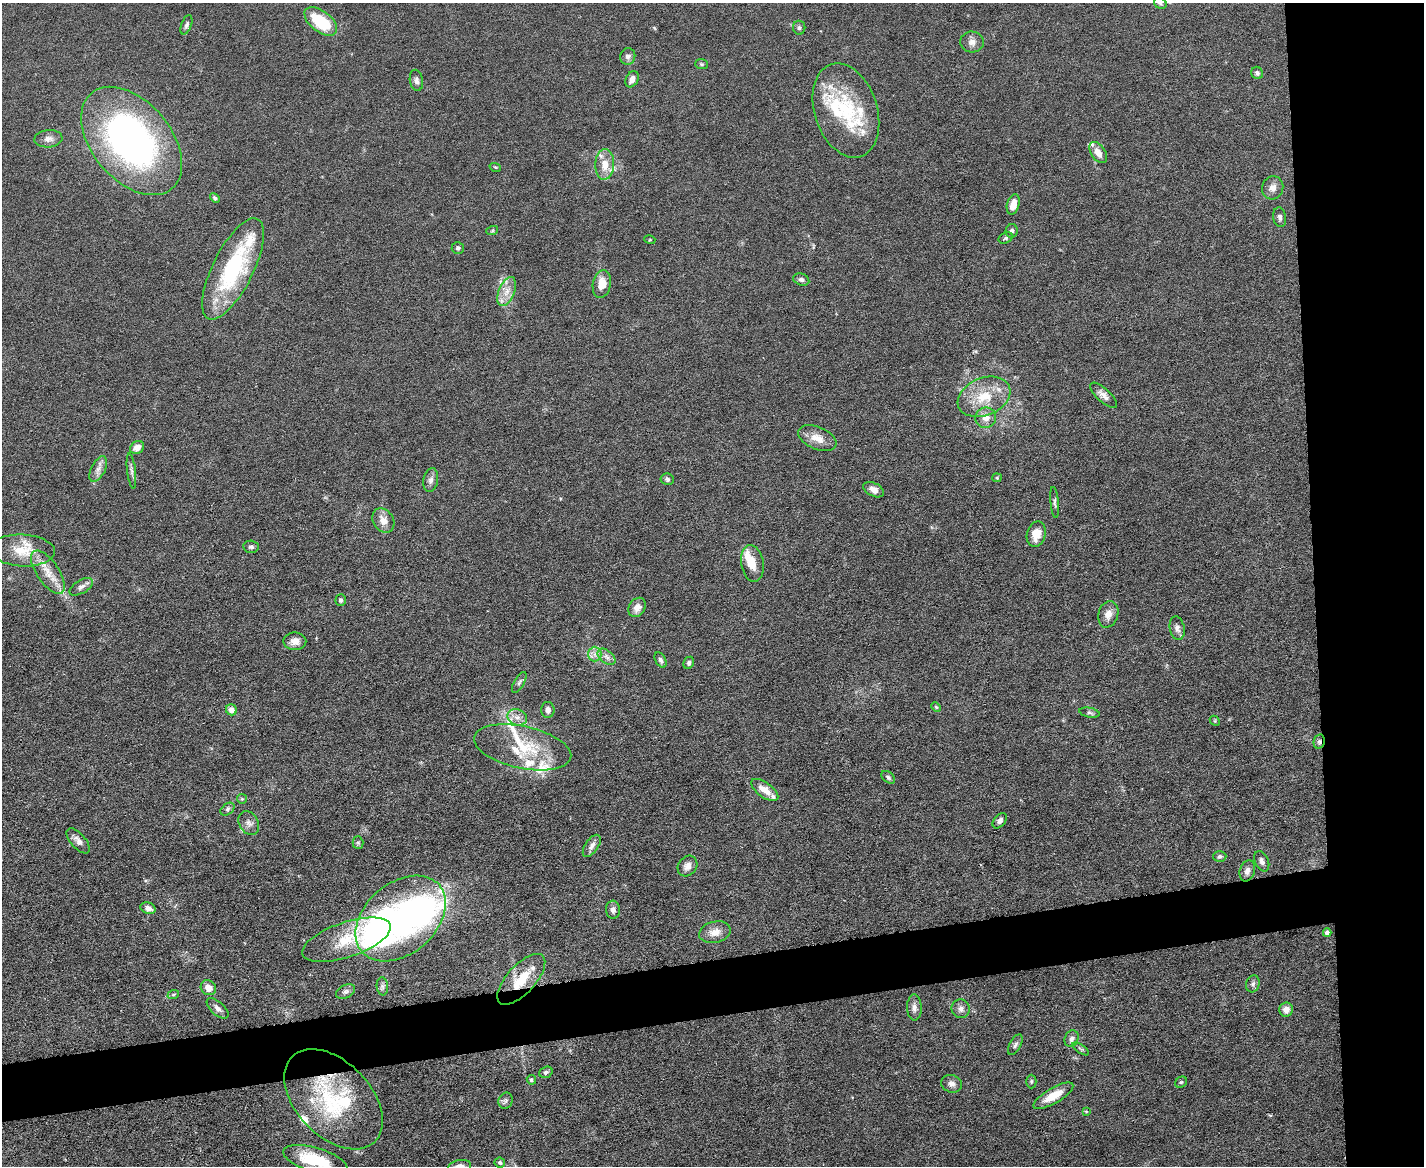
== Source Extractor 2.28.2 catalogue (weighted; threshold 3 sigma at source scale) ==
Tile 6 of 3 x 4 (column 3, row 2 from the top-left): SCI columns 2975-4396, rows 2329-3492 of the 4635 x 4656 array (HDU 1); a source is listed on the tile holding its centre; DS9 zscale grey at full resolution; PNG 1426 x 1168 px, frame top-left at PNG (2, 3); each listed source drawn as its Kron ellipse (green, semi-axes under 4 px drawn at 4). Shown black and unused: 12% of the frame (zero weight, under 5 of 9 exposures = <1% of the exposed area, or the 3 px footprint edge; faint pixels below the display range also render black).
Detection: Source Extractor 2.28.2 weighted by HDU 2 'WHT'; one run over the whole footprint, this tile lists its part. Background 0.0889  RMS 0.0045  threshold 0.0184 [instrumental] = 3 sigma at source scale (4.09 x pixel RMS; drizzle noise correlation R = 1.36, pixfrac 0.8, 0.05/0.05 arcsec/px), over >= 5 px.
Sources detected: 130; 2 inside a brighter object's white glare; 1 cosmic-ray / hot-pixel residue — neither listed nor drawn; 17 inside a brighter listed object's ellipse — not listed separately; the other 110 listed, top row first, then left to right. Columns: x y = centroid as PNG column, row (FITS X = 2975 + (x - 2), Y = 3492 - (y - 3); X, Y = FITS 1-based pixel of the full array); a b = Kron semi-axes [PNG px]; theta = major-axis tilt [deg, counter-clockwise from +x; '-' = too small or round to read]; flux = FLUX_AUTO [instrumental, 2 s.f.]
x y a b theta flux
1160 3 6 5 - 0.71
321 21 19 10 -37 19
186 25 10 5 69 1.1
799 28 7 6 - 0.95
972 42 12 10 -5 2.5
628 56 8 7 - 1.4
702 64 6 5 - 0.59
1257 73 6 5 - 1.2
632 79 8 6 63 2.4
416 80 10 6 -80 1.5
846 110 48 31 -72 31
48 139 14 8 4 2.3
132 141 62 39 -50 150
1098 152 12 7 -56 4
605 164 15 9 87 5.8
495 167 6 3 -18 0.43
1273 188 12 10 67 3
215 198 5 4 - 0.77
1013 204 10 6 74 4.1
1280 217 10 6 -81 1.5
492 231 6 4 19 0.56
1012 231 7 6 - 1.3
1006 238 7 5 26 0.87
650 240 5 3 - 0.4
458 248 6 6 - 0.96
233 269 56 20 64 45
801 279 8 6 -19 1.3
602 284 14 9 80 5.6
507 291 15 8 67 4.1
1104 395 17 6 -42 2.4
984 397 27 18 22 14
986 418 10 10 - 3.8
817 438 20 11 -23 5.3
137 448 7 6 - 2.7
98 469 14 7 63 2.5
131 471 18 4 -83 1.7
997 478 5 4 - 0.49
667 479 6 5 - 0.92
431 480 12 7 79 1.8
874 490 11 6 -27 2.7
1055 502 15 3 -84 1
383 521 13 10 -55 4
1036 534 13 9 74 6.5
251 547 8 6 -5 1.1
22 550 32 16 -3 11
752 563 18 11 -81 6.1
48 572 25 11 -55 7
81 587 13 6 30 1.8
341 600 5 5 - 0.92
637 607 10 8 57 3.2
1108 614 13 9 73 3.3
1177 628 12 7 -79 2
295 641 11 9 1 3.2
595 654 7 6 - 1.9
607 657 10 6 -39 2.1
661 660 8 5 -62 1.4
689 663 6 5 - 1
519 682 11 5 60 1.1
936 707 5 4 - 0.48
231 710 5 5 - 3.1
548 710 8 6 -89 2
1090 713 10 5 -11 0.89
517 717 10 8 -22 2.5
1215 721 6 4 -47 0.55
1319 742 7 5 77 1
523 747 49 21 -12 22
888 777 8 5 -39 0.95
765 790 16 7 -36 4.6
242 799 5 4 - 0.5
227 809 8 5 41 0.98
1000 821 9 5 50 1.6
249 823 12 9 -59 2.2
78 841 15 7 -49 2.4
358 843 6 5 - 0.73
592 846 13 6 55 2.2
1220 856 6 5 - 1.1
1262 861 11 6 -66 1.8
687 866 11 9 53 2.7
1247 871 11 7 72 2
148 908 8 5 -20 2.1
613 910 9 7 -87 1.8
401 918 51 35 41 88
715 932 16 10 13 4.3
1327 933 4 4 - 1.7
347 940 46 17 19 16
521 979 32 14 47 13
1253 984 8 6 73 1.2
382 986 9 5 -84 1.2
208 988 8 7 - 3.6
346 991 10 6 23 1.3
173 995 6 4 20 0.56
218 1008 13 6 -42 1.8
914 1008 13 7 -89 2.1
961 1009 9 9 - 2
1286 1010 7 7 - 2.9
1072 1039 8 6 67 1.7
1015 1045 11 5 61 1.3
1081 1049 9 3 -33 0.76
546 1072 7 5 19 1
531 1080 5 4 - 0.92
1031 1081 7 5 90 0.63
1181 1082 6 5 - 0.65
951 1084 10 8 -20 1.9
1053 1096 22 7 30 6.4
334 1099 59 37 -46 45
506 1101 8 7 - 1.2
1086 1111 4 2 - 0.33
315 1160 33 12 -17 23
500 1162 5 5 - 0.81
460 1166 11 6 11 2.7
Overlapping masked pixels (flux is a lower limit): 3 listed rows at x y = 1319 742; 521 979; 334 1099
Isophote crosses this tile's border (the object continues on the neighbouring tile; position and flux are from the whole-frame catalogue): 3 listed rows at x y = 1160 3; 315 1160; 460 1166